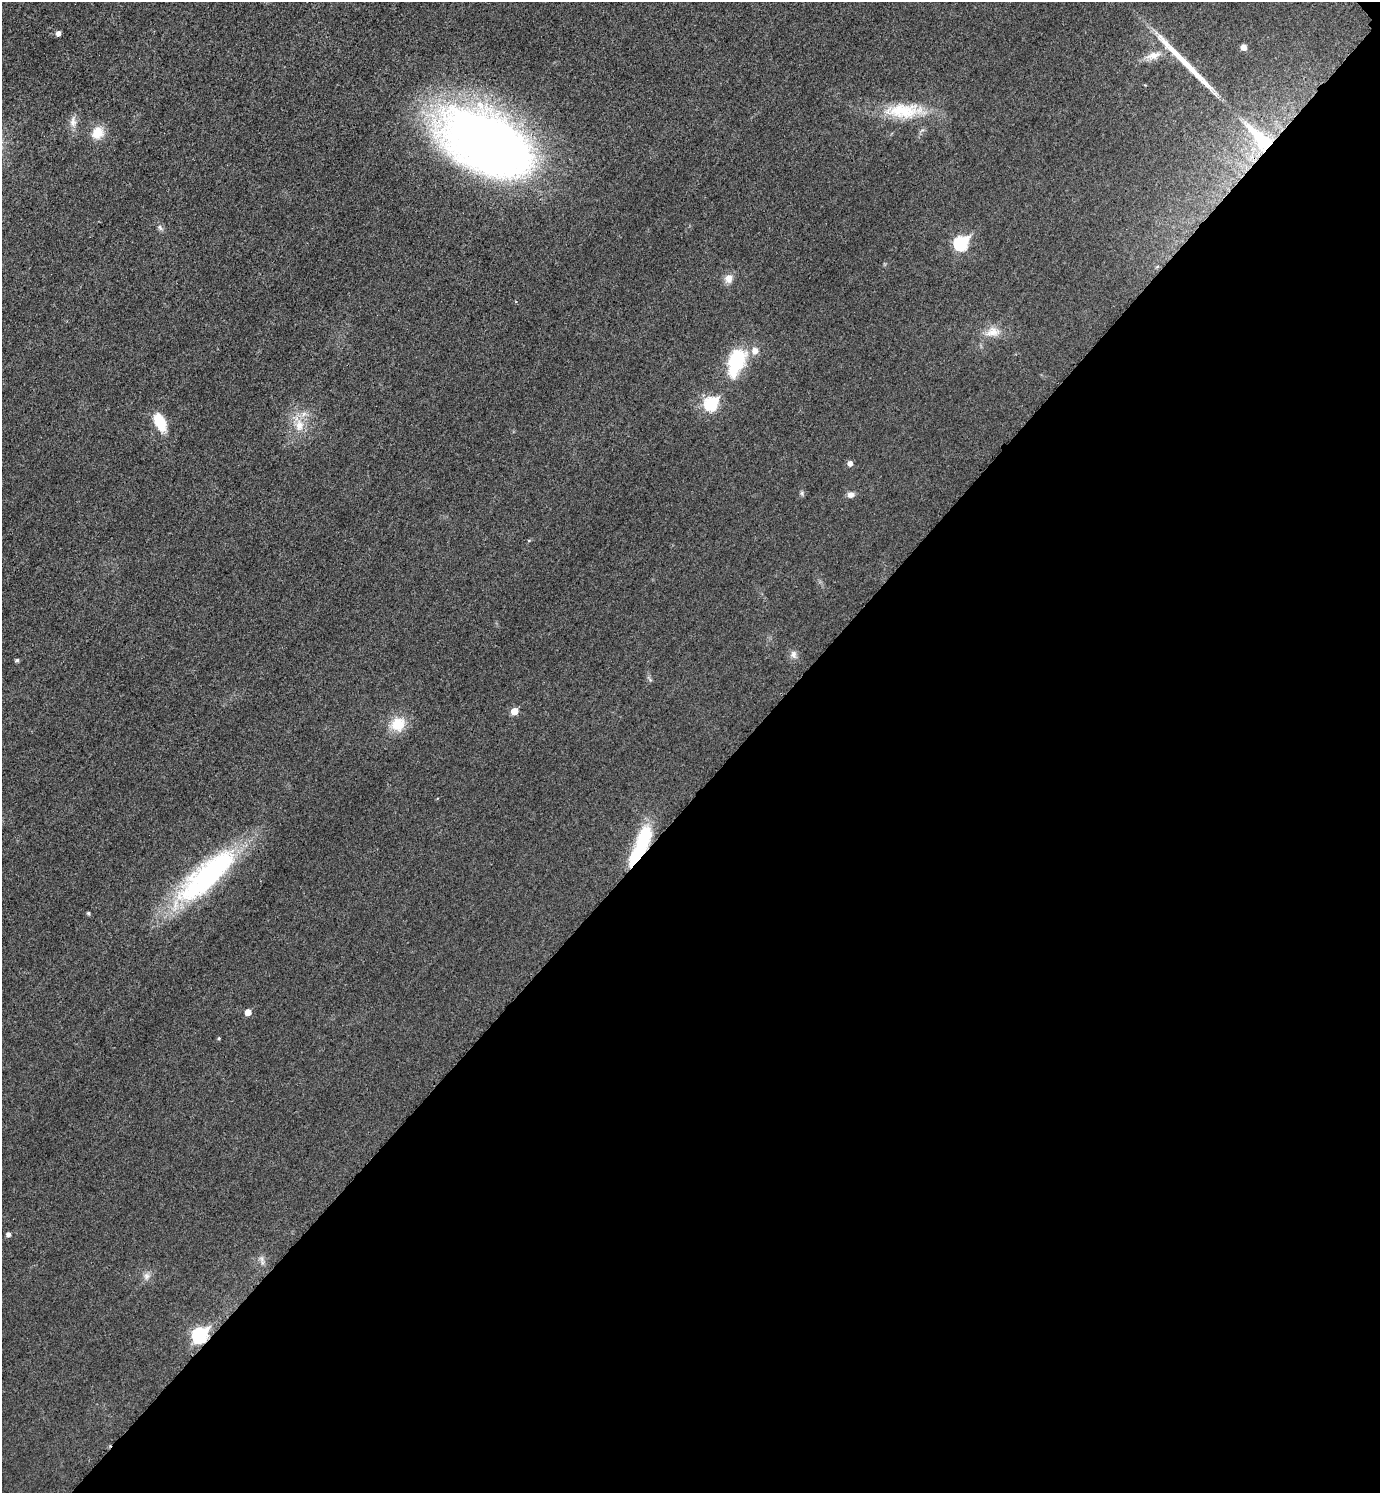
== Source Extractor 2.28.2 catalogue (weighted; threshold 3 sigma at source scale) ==
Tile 12 of 4 x 4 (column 4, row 3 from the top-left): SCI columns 4310-5687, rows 1514-3004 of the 6010 x 6009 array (HDU 1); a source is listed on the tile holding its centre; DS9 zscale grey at full resolution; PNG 1382 x 1495 px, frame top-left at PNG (2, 2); no overlay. Shown black and unused: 47% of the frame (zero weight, under 3 of 4 exposures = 2% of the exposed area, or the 3 px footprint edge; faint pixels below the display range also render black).
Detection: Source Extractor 2.28.2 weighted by HDU 2 'WHT'; one run over the whole footprint, this tile lists its part. Background 0.0177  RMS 0.0055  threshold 0.0248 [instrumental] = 3 sigma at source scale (4.5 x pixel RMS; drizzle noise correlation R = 1.50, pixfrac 1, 0.05/0.05 arcsec/px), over >= 5 px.
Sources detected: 36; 1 long thin detection or spike segment (spike, bleed or trail) — not listed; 1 inside a brighter listed object's ellipse — not listed separately; the other 34 listed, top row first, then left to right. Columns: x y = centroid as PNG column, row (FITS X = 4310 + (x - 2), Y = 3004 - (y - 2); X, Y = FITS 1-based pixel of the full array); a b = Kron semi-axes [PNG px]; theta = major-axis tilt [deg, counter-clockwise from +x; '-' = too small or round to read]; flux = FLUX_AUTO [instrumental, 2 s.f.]
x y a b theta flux
58 33 5 4 - 2.6
1244 47 6 5 - 3.9
1153 56 24 10 17 7.3
904 111 57 19 0 29
73 122 17 9 88 4.3
97 133 15 14 - 10
1261 139 42 12 -46 34
486 143 103 58 -28 410
160 228 10 6 -45 1.7
961 243 8 7 - 71
729 278 12 10 60 4.6
993 332 23 14 9 8.1
736 362 33 18 71 35
711 403 8 6 42 63
160 422 22 11 -64 15
299 425 19 13 89 10
850 463 5 5 - 2.7
802 493 6 6 - 1.1
851 495 9 7 3 2.6
529 540 5 3 - 0.53
793 654 12 9 -85 2.9
17 660 5 4 - 1.1
650 679 11 3 -49 0.78
514 711 6 5 - 8.3
398 724 20 18 31 14
641 845 48 13 65 37
206 876 88 26 42 110
88 913 4 4 - 0.92
248 1012 6 5 - 4.2
219 1038 4 3 - 0.6
8 1234 5 5 - 1.8
262 1259 10 7 -65 2.2
147 1276 11 9 72 3
200 1335 8 7 - 95
Overlapping masked pixels (flux is a lower limit): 3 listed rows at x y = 1261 139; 641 845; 200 1335